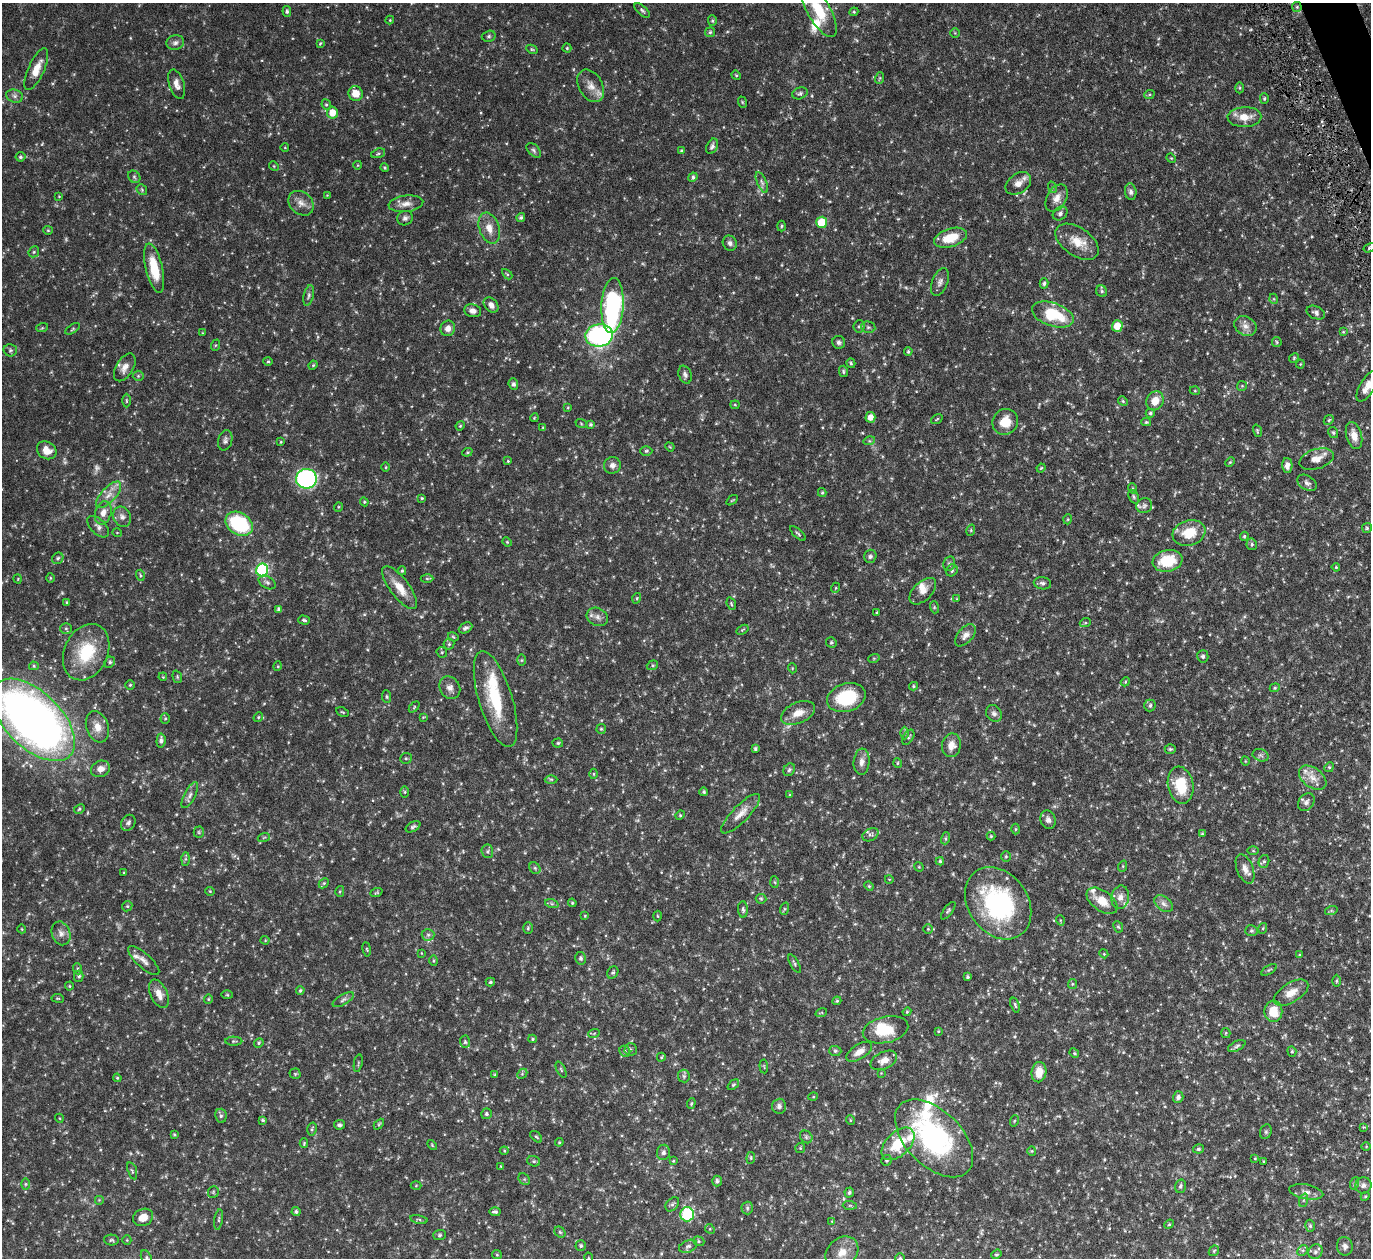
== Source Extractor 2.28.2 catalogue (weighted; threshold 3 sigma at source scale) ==
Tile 10 of 4 x 4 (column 2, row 3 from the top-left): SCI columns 1423-2791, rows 1561-2816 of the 5533 x 5491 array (HDU 1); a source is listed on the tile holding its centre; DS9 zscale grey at full resolution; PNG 1373 x 1260 px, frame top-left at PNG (2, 3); each listed source drawn as its Kron ellipse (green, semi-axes under 4 px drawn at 4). Shown black and unused: <1% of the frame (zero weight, under 5 of 9 exposures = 3% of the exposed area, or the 3 px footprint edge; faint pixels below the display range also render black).
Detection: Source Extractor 2.28.2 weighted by HDU 2 'WHT'; one run over the whole footprint, this tile lists its part. Background 0.099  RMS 0.0037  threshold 0.0152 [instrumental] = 3 sigma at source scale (4.09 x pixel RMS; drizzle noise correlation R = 1.36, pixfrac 0.8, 0.05/0.05 arcsec/px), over >= 5 px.
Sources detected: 464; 8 too faint to see at this stretch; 1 inside a brighter object's white glare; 1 cosmic-ray / hot-pixel residue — neither listed nor drawn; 13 inside a brighter listed object's ellipse — not listed separately; the other 441 listed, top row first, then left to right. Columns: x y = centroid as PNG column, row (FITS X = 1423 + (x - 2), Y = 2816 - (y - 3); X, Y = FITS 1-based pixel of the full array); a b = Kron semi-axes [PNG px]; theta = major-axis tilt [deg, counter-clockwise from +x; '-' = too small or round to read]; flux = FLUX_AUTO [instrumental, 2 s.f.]
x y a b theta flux
1297 7 5 5 - 0.44
642 10 9 4 -42 0.7
818 10 31 11 -61 11
287 11 5 4 - 0.66
854 12 4 4 - 0.4
390 20 4 4 - 0.31
712 21 5 4 - 0.47
710 32 5 4 - 0.52
955 33 4 4 - 0.35
489 36 7 5 15 0.66
175 43 9 7 14 1.2
320 43 4 3 - 0.31
567 48 4 4 - 0.37
532 49 6 4 -28 0.42
36 69 22 8 66 4.8
736 75 5 4 - 0.35
880 78 6 3 71 0.4
177 84 15 7 -73 2.1
591 86 17 12 -61 3.3
1240 88 5 3 - 0.35
356 93 7 7 - 4
800 93 8 5 21 0.77
1149 95 5 3 - 0.4
15 96 8 6 -16 1.1
1264 99 5 4 - 0.46
742 102 6 3 -71 0.35
326 105 5 4 - 0.53
332 112 6 5 - 4.3
1244 117 17 10 2 4.7
712 146 8 5 65 0.87
285 148 4 3 - 0.22
534 150 9 5 -46 0.77
681 151 4 3 - 0.43
378 153 7 4 20 0.54
20 157 5 5 - 0.59
1171 158 5 4 - 0.31
358 165 4 3 - 0.24
274 166 5 4 - 0.36
385 168 4 4 - 0.43
134 177 7 5 -45 0.64
693 177 5 4 - 0.72
762 182 11 4 -66 1.1
1018 183 14 9 34 2.8
1052 187 6 4 -72 0.41
142 190 6 4 -49 0.47
1131 192 8 6 -83 0.92
327 195 4 4 - 0.25
59 196 4 4 - 0.26
1057 198 15 9 59 2.8
301 203 14 11 -43 2.5
406 204 17 8 7 2.4
1060 213 8 6 38 0.9
521 217 4 4 - 0.71
405 218 8 7 - 1.1
822 222 6 5 - 10
781 226 5 3 - 0.38
489 228 16 10 -72 3.5
48 230 5 4 - 0.39
951 238 17 9 18 7.5
1077 242 24 14 -35 5.9
730 243 8 6 -57 1.1
1369 248 6 4 32 0.49
34 252 6 5 - 0.48
154 268 25 8 -77 8.7
507 274 6 3 -45 0.38
940 282 14 8 68 1.5
1044 283 5 4 - 0.66
1102 291 6 5 - 0.65
309 295 10 5 76 0.92
1274 299 5 3 - 0.3
491 305 8 6 -48 1.7
613 305 27 11 87 50
473 311 8 6 -12 1.8
1316 313 9 6 -23 1.1
1053 315 22 11 -19 14
859 326 6 5 - 0.61
1117 326 5 5 - 4.7
1245 326 11 9 -29 2.2
868 327 7 5 -12 0.66
42 328 6 3 18 0.37
448 328 8 7 - 1.8
73 329 8 4 33 0.5
1343 332 3 3 - 0.32
203 333 4 3 - 0.29
599 335 14 11 8 56
839 342 6 6 - 0.86
1277 342 5 4 - 0.44
216 345 6 4 70 0.37
10 350 7 6 - 0.69
908 351 4 3 - 0.43
1294 358 5 4 - 0.39
268 361 5 4 - 0.42
851 363 5 4 - 0.5
1300 364 4 4 - 0.29
313 365 4 4 - 0.35
125 367 15 8 59 2.5
843 371 6 4 -76 0.46
685 375 9 6 -69 1.1
138 376 5 5 - 0.47
513 384 6 4 -67 0.82
1242 386 5 5 - 0.38
1367 386 17 7 60 3.3
1195 391 5 3 - 0.3
126 401 7 3 -90 0.38
1123 401 5 4 - 0.41
1155 401 10 8 63 4.1
735 405 4 4 - 0.33
568 407 4 3 - 0.28
1150 413 4 4 - 0.57
870 417 5 5 - 2.6
534 418 4 3 - 0.26
937 419 6 3 36 0.32
1329 420 6 4 45 0.4
1005 422 13 12 - 5.5
1146 422 5 4 - 0.46
581 423 6 3 -20 0.35
591 424 4 4 - 0.61
460 426 5 3 - 0.32
543 427 4 4 - 0.32
1257 431 6 4 -72 0.39
1333 432 6 4 -60 0.56
1354 435 14 7 -74 3.2
225 440 10 7 76 1
869 441 6 4 17 0.45
281 442 3 2 - 0.3
670 447 5 4 - 0.32
47 450 10 8 -33 3.3
646 451 6 5 - 0.56
467 452 5 4 - 0.44
1317 459 18 10 17 3.5
508 461 4 4 - 0.36
1230 462 5 3 - 0.35
612 465 8 8 - 1.6
1287 466 7 5 -89 1.6
386 467 4 3 - 0.3
1041 468 4 3 - 0.29
306 479 10 10 - 61
1307 483 10 7 -33 1.2
1132 488 5 3 - 0.35
822 493 4 4 - 0.41
109 495 17 7 47 2.9
1134 497 7 5 -61 0.61
422 498 4 3 - 0.38
732 500 6 3 36 0.32
364 502 4 4 - 0.36
1144 506 8 7 - 1
338 507 5 3 - 0.3
103 513 12 8 72 2.7
122 517 10 8 -66 1.6
1068 519 5 3 - 0.3
239 524 14 11 -32 24
98 527 13 7 -43 1.5
1367 528 5 5 - 0.49
971 530 6 3 73 0.35
117 533 5 3 - 0.25
798 533 10 3 -43 0.58
1189 533 17 12 17 7.9
1244 536 4 3 - 0.4
507 542 5 4 - 0.35
1252 544 6 5 - 0.6
870 556 7 6 - 0.86
58 558 6 5 - 0.71
1168 561 15 11 10 11
949 564 7 5 76 0.7
1336 567 4 3 - 0.4
262 570 6 6 - 40
952 570 6 5 - 0.77
402 571 4 4 - 0.5
140 575 5 3 - 0.4
50 578 5 3 - 0.32
427 578 6 4 -1 0.49
18 579 4 3 - 0.23
267 582 9 6 -30 0.89
1042 583 9 6 -9 0.94
400 588 26 9 -53 5.4
835 588 5 3 - 0.29
923 591 16 9 44 2.5
637 598 5 3 - 0.32
957 599 4 3 - 0.27
66 602 4 3 - 0.32
731 604 6 4 -69 0.44
934 607 6 4 -72 0.35
279 609 4 3 - 0.87
877 612 3 3 - 0.33
597 617 11 8 -26 1.8
304 620 6 3 -16 0.56
1085 623 5 3 - 0.36
66 628 6 5 - 0.51
465 628 7 5 27 0.84
742 630 6 3 31 0.39
965 635 13 7 49 1.9
453 637 5 4 - 0.36
831 642 5 5 - 0.56
449 644 5 5 - 0.55
86 652 29 21 65 16
442 652 5 5 - 0.44
1203 656 6 5 - 0.81
874 658 6 3 18 0.33
522 660 6 4 90 0.39
110 662 6 5 - 0.72
652 665 6 4 20 0.46
34 666 5 4 - 0.45
278 666 5 3 - 0.28
792 668 5 3 - 0.26
163 677 4 3 - 0.28
177 677 6 4 -71 0.41
1125 682 5 3 - 0.33
130 685 5 4 - 0.46
914 686 4 4 - 0.41
450 688 12 10 -59 2
1275 688 5 4 - 0.4
387 697 6 4 -84 0.49
846 698 20 14 17 17
495 699 50 17 -73 19
1150 705 6 5 - 0.78
414 707 6 4 47 0.4
342 712 7 3 -26 0.34
798 713 18 10 24 3.9
994 713 9 7 -52 1.2
258 717 5 4 - 0.41
423 717 4 4 - 0.28
165 718 5 4 - 0.42
33 720 51 28 -44 250
97 727 16 11 -70 3.8
601 729 5 5 - 0.42
905 733 6 4 -90 0.51
908 737 8 5 58 0.59
161 741 7 4 85 1.2
558 743 5 4 - 0.48
951 745 12 9 80 2.9
755 749 4 3 - 0.46
1170 749 5 4 - 0.5
1261 755 8 6 -20 0.92
406 758 6 5 - 0.55
1245 761 4 3 - 0.24
862 762 13 8 85 1.9
897 763 5 3 - 0.34
1329 767 5 4 - 0.4
100 769 10 8 20 2.4
789 770 7 5 58 0.71
594 774 5 3 - 0.32
1313 778 15 9 -37 3.3
551 779 6 4 0 0.46
1181 785 19 12 -79 10
405 792 6 4 -90 0.42
704 792 4 4 - 0.52
190 795 14 5 62 1.4
790 795 4 4 - 0.32
1306 802 9 7 51 1.3
79 809 5 4 - 0.46
741 814 26 8 46 3.6
680 815 5 4 - 0.37
1048 820 9 7 -72 1.4
128 823 8 6 56 0.99
413 827 8 4 29 0.77
1015 829 5 3 - 0.37
199 832 5 5 - 0.49
1202 834 4 3 - 0.36
870 835 8 6 29 0.91
991 836 4 4 - 0.34
264 837 6 3 20 0.41
946 838 6 4 71 0.46
487 851 7 6 - 0.79
1253 851 5 4 - 0.38
1006 856 5 4 - 0.45
185 859 7 4 89 0.61
940 861 4 4 - 0.46
1264 861 6 5 - 0.59
1123 866 6 3 72 0.36
919 867 5 4 - 0.32
535 868 6 5 - 0.6
1245 869 15 8 -69 2.4
124 873 3 2 - 0.26
889 879 4 3 - 0.25
775 882 6 4 -87 0.42
324 883 6 4 44 0.44
869 886 5 4 - 0.39
210 891 4 4 - 0.31
340 891 5 4 - 0.41
376 893 6 4 22 0.39
1120 897 12 9 78 2
761 899 5 5 - 0.46
1102 901 17 10 -36 5.2
572 903 4 3 - 0.42
998 903 39 29 -55 44
552 904 7 4 -18 0.57
1164 904 10 7 -38 1.5
127 906 5 4 - 0.46
743 909 8 5 -87 0.78
784 909 6 4 71 0.44
948 911 10 4 53 0.63
1331 911 6 4 18 0.48
585 916 4 3 - 0.27
658 916 5 3 - 0.3
1060 920 5 3 - 0.31
1118 927 6 4 -66 0.45
528 928 6 5 - 0.49
1263 928 5 3 - 0.36
22 929 4 3 - 0.23
928 929 4 4 - 0.37
1251 931 6 5 - 0.57
61 933 12 9 -69 2
428 935 6 6 - 0.78
265 940 4 4 - 0.31
367 949 7 3 -81 0.35
421 953 4 2 - 0.2
1104 954 4 3 - 0.3
1300 955 4 3 - 0.31
581 958 6 5 - 0.88
144 960 20 7 -42 2
433 961 5 3 - 0.36
795 964 10 4 -61 0.65
78 969 5 3 - 0.38
1269 970 9 3 32 0.46
613 972 6 5 - 0.55
79 976 5 4 - 0.73
968 977 3 3 - 0.5
1337 981 6 4 89 0.46
490 982 4 3 - 0.46
1072 984 5 4 - 0.39
69 986 4 4 - 0.35
300 990 4 4 - 0.52
1291 993 19 9 32 3.8
159 994 15 8 -65 3.1
227 995 6 3 -1 0.34
58 998 6 3 -8 0.32
208 999 4 4 - 0.39
343 1000 12 5 30 1
837 1001 4 4 - 0.36
1015 1005 8 4 -71 0.58
1273 1011 11 9 -90 6.7
907 1012 4 4 - 0.38
821 1013 6 3 18 0.33
886 1030 23 13 13 8.6
938 1031 4 3 - 0.26
594 1033 6 3 20 0.31
1226 1033 5 4 - 0.38
533 1039 4 4 - 0.4
234 1041 8 4 -1 0.52
465 1042 6 5 - 0.57
259 1043 5 4 - 0.45
1237 1046 9 4 26 0.79
631 1050 6 6 - 0.66
625 1051 6 5 - 0.54
835 1051 6 5 - 0.58
1292 1051 5 4 - 0.42
859 1052 14 7 33 2.8
1074 1053 5 4 - 0.4
661 1057 4 3 - 0.39
884 1060 14 8 25 2.8
358 1063 9 2 80 0.35
764 1066 7 3 -85 0.27
561 1070 8 3 -63 0.44
1039 1072 10 7 82 4.4
881 1073 4 4 - 0.25
295 1074 5 5 - 0.4
522 1074 6 4 45 0.49
495 1075 4 3 - 0.46
684 1076 6 6 - 0.66
117 1078 4 3 - 0.39
733 1085 6 4 41 0.47
813 1097 5 3 - 0.33
1178 1097 6 5 - 1.1
691 1103 5 4 - 0.45
779 1106 7 7 - 1.1
486 1114 5 5 - 0.72
221 1116 7 5 -78 0.76
59 1118 4 3 - 0.28
263 1120 4 3 - 0.48
850 1120 5 3 - 0.28
1014 1121 6 3 71 0.3
379 1124 6 4 46 0.42
339 1125 5 5 - 0.69
1363 1127 4 4 - 0.27
312 1129 6 4 76 0.51
1266 1132 7 5 70 0.62
174 1134 3 3 - 0.42
536 1137 7 4 -44 0.54
806 1137 7 5 -48 0.72
934 1138 47 28 -45 60
559 1142 4 3 - 0.34
304 1143 5 4 - 0.35
898 1144 20 11 44 12
432 1145 6 3 -47 0.31
1366 1147 5 3 - 0.28
800 1148 5 5 - 0.42
1198 1149 5 4 - 0.52
504 1151 4 4 - 0.35
1032 1151 5 4 - 0.34
663 1152 7 6 - 1
751 1158 6 4 84 0.4
1255 1158 4 3 - 0.28
887 1160 5 5 - 0.62
534 1161 6 5 - 0.54
673 1161 4 3 - 0.36
1263 1161 4 2 - 0.27
501 1166 4 3 - 0.28
132 1171 9 4 -73 0.61
524 1179 6 5 - 0.54
717 1181 5 5 - 0.77
1355 1183 6 4 71 0.53
25 1184 6 4 90 0.44
416 1185 5 3 - 0.3
1363 1185 8 8 - 1.4
1180 1186 7 5 75 0.77
213 1192 6 5 - 0.45
1306 1192 17 7 -10 2
849 1193 5 4 - 0.66
1365 1196 4 4 - 0.37
99 1200 5 5 - 0.39
1304 1200 7 4 71 0.63
672 1204 8 5 49 0.84
850 1205 7 4 -3 0.55
747 1208 6 6 - 0.71
296 1212 4 4 - 0.65
495 1212 6 3 -2 0.66
687 1214 7 6 - 31
143 1217 10 8 25 3.4
419 1219 9 3 -13 0.54
219 1220 10 4 81 0.63
832 1221 4 4 - 0.3
1169 1224 5 4 - 0.39
1310 1226 6 4 -75 0.6
710 1229 5 4 - 0.43
560 1232 6 5 - 0.53
440 1235 6 5 - 0.58
111 1240 7 5 -1 0.6
127 1240 4 4 - 0.31
699 1241 6 4 -22 0.46
581 1246 5 5 - 0.63
688 1246 9 6 22 0.93
1345 1246 9 8 - 1.3
1303 1250 6 4 44 0.61
1214 1251 6 4 46 0.41
842 1252 18 14 40 5
1315 1252 8 7 - 1.1
996 1254 5 4 - 0.46
497 1255 5 4 - 0.39
146 1257 8 5 -63 0.63
589 1258 6 3 -81 0.36
900 1258 5 4 - 0.39
Isophote crosses this tile's border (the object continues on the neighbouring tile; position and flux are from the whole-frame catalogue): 8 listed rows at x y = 818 10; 1369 248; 1367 386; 33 720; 842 1252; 146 1257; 589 1258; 900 1258